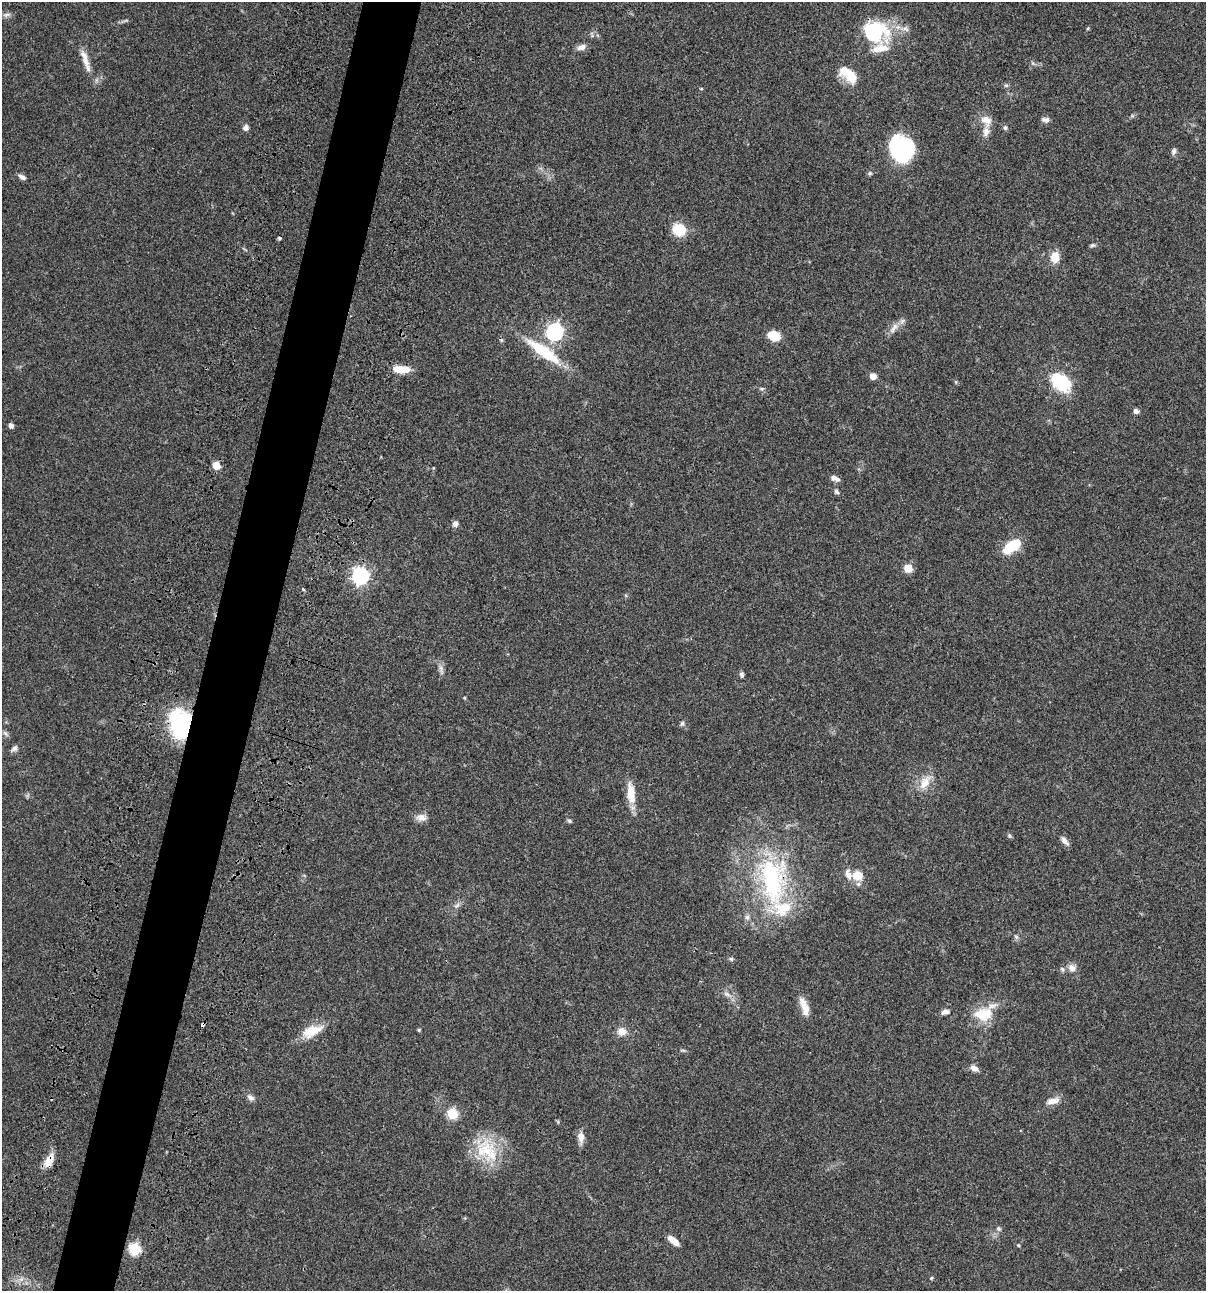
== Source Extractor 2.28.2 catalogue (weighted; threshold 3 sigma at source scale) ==
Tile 7 of 4 x 4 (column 3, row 2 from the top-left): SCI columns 2641-3844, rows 2698-3986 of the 5406 x 5393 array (HDU 1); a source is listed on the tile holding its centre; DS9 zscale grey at full resolution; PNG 1208 x 1293 px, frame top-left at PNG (2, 2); no overlay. Shown black and unused: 5% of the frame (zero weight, under 3 of 4 exposures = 9% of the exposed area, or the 3 px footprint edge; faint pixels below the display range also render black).
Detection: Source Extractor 2.28.2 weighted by HDU 2 'WHT'; one run over the whole footprint, this tile lists its part. Background 0.0468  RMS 0.0053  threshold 0.0239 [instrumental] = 3 sigma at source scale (4.5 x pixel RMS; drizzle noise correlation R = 1.50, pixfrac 1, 0.05/0.05 arcsec/px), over >= 5 px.
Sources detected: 93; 1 inside a brighter object's white glare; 3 cosmic-ray / hot-pixel residue — not listed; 9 inside a brighter listed object's ellipse — not listed separately; the other 80 listed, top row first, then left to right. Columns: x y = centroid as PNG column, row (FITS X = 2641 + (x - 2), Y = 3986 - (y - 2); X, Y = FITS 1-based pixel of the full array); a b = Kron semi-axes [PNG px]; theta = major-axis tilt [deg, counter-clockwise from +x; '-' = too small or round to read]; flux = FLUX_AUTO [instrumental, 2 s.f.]
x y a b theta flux
7 15 12 5 10 1.7
124 21 14 3 16 1.1
1088 28 5 3 - 0.5
875 32 34 27 -19 36
581 47 13 7 19 2.6
85 60 36 8 -72 7.1
1033 63 7 5 -58 0.94
851 76 19 13 -30 11
1006 85 6 5 - 0.89
701 89 5 3 - 0.43
1045 120 10 7 -10 1.9
986 121 17 13 -52 5.5
246 128 7 7 - 2
1005 128 7 6 - 1
902 148 22 20 -80 57
1174 151 9 6 73 1.5
870 173 6 6 - 0.96
22 177 9 5 -26 2
679 229 13 12 - 14
1092 245 8 5 12 0.96
1055 257 11 9 84 7.7
893 328 18 7 59 3.4
555 332 7 7 - 150
774 336 11 8 -16 11
544 351 52 13 -35 25
401 369 17 8 -3 9.6
873 376 6 5 - 4.1
956 382 6 4 -48 0.64
1061 382 20 13 -40 34
762 389 7 5 -7 0.96
1136 411 5 5 - 2.2
11 425 5 4 - 2.5
216 466 5 5 - 11
433 468 4 4 - 0.46
833 478 11 8 -27 2.4
836 491 7 6 - 1.2
455 524 8 7 - 1.8
1012 546 21 11 35 16
908 568 6 5 - 14
360 576 7 7 - 170
303 589 5 3 - 0.5
441 669 18 5 -80 2.3
742 675 8 5 -88 1.3
464 698 4 4 - 0.49
183 724 31 19 78 45
682 724 7 6 - 1.1
6 733 9 5 -45 1.4
14 748 10 6 45 1.8
925 782 23 12 54 8
631 793 28 10 -84 9
421 817 15 10 0 3.5
569 821 6 5 - 0.86
1009 835 6 5 - 0.99
1065 841 14 6 -52 2.3
857 875 11 10 - 7.5
772 880 64 33 -87 83
457 905 11 6 50 1.9
1016 937 7 5 -45 1.1
731 959 6 5 - 0.88
1072 968 10 9 - 3.2
727 994 14 7 -37 2.8
805 1009 25 10 -77 6.3
945 1012 11 7 11 2.2
984 1013 31 17 31 16
419 1030 4 4 - 0.72
311 1031 25 12 22 12
622 1032 12 11 - 4.3
683 1050 8 4 -1 0.85
974 1068 10 6 -28 3
251 1098 10 7 -41 2.1
1052 1101 18 8 11 4.4
452 1114 6 6 - 31
581 1137 15 8 -89 3.9
485 1150 35 29 77 24
49 1159 18 10 71 6.6
999 1229 7 6 - 1.2
673 1240 14 6 -39 4.9
1018 1245 4 4 - 0.54
135 1249 6 6 - 42
931 1278 5 4 - 0.59
Overlapping masked pixels (flux is a lower limit): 3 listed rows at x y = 183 724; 772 880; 49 1159